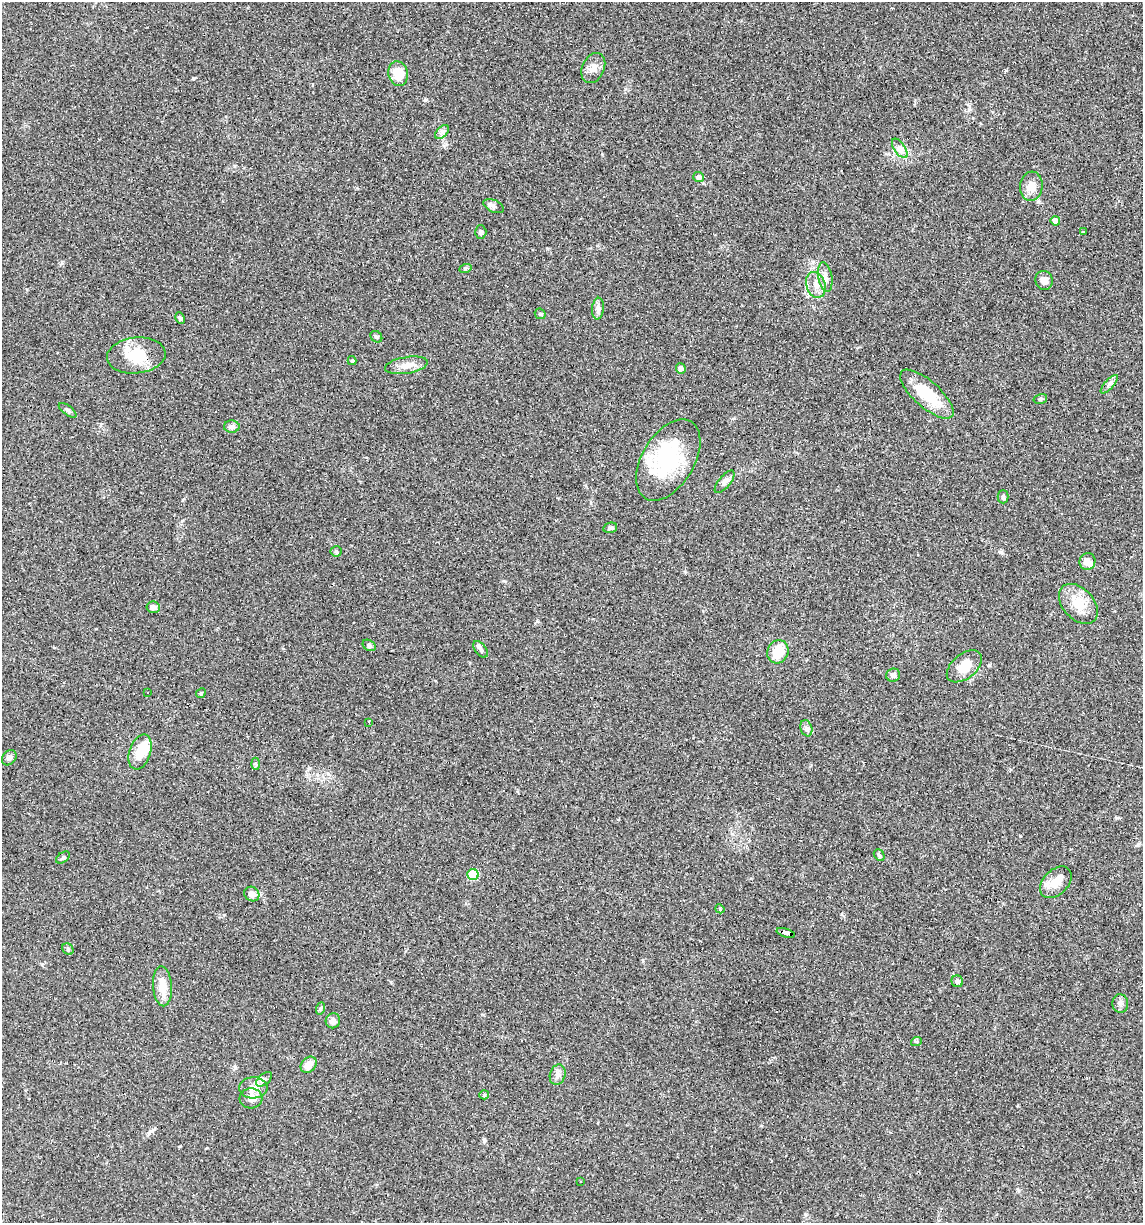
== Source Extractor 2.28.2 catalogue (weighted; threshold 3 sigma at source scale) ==
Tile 6 of 4 x 4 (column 2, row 2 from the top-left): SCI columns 1254-2394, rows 2445-3665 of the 4907 x 4887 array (HDU 1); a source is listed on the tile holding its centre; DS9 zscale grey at full resolution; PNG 1145 x 1225 px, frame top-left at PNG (2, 2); each listed source drawn as its Kron ellipse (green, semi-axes under 4 px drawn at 4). Shown black and unused: <1% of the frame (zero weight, under 3 of 4 exposures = <1% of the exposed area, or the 3 px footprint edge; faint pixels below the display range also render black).
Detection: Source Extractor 2.28.2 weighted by HDU 2 'WHT'; one run over the whole footprint, this tile lists its part. Background 0.0581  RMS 0.0048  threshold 0.0217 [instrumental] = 3 sigma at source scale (4.5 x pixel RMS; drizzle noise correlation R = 1.50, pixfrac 1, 0.05/0.05 arcsec/px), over >= 5 px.
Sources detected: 82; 2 inside a brighter object's white glare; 10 cosmic-ray / hot-pixel residue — neither listed nor drawn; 2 inside a brighter listed object's ellipse — not listed separately; the other 68 listed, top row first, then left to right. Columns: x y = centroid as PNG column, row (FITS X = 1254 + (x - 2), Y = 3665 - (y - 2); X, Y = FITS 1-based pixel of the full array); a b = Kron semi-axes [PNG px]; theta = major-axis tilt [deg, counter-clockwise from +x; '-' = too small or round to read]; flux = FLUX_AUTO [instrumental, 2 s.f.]
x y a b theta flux
593 68 16 11 64 3.7
398 74 12 9 -79 9.9
442 132 8 5 45 1.4
900 148 11 5 -55 2.1
698 177 5 5 - 2.1
1031 186 14 11 84 4.8
494 206 11 6 -24 1.6
1055 221 5 4 - 4.2
1083 231 3 3 - 1.4
481 232 6 5 - 1
465 269 6 4 20 0.68
825 277 15 7 -80 2.9
1044 280 9 8 - 2.8
816 285 13 9 -73 4.1
598 309 11 6 85 1.8
540 314 6 5 - 0.68
180 318 6 4 -62 1.1
376 337 6 5 - 0.78
136 355 29 18 6 15
352 361 4 4 - 0.59
406 365 21 8 9 4.5
681 368 5 5 - 1.9
1109 384 12 4 48 1.5
927 394 33 13 -42 17
1040 399 7 5 14 0.79
68 410 10 4 -37 1.2
232 427 8 6 -2 1.7
668 460 45 26 59 33
725 482 14 5 51 1.9
1003 497 6 5 - 0.89
610 528 7 5 13 0.93
336 551 5 5 - 0.66
1087 561 8 8 - 3
1078 604 23 15 -47 9.2
153 607 7 6 - 2
369 645 7 5 -34 1.1
480 649 9 5 -53 1.3
778 652 12 10 64 9.2
964 666 20 12 39 7.2
893 675 7 6 - 1.3
147 693 3 2 - 0.67
201 693 5 4 - 0.55
369 722 3 3 - 5.8
806 728 8 5 -73 1.2
140 752 18 10 72 9.5
9 758 8 6 47 1.4
255 764 6 4 -88 0.68
879 855 6 4 -49 1
63 857 8 5 37 0.82
473 874 5 5 - 21
1056 882 18 12 45 5.8
252 894 8 7 - 3
720 909 4 3 - 0.41
786 933 9 4 -17 190
68 949 6 5 - 0.73
957 981 6 5 - 1.3
162 986 20 9 -86 7.3
1120 1003 9 8 - 1.7
321 1008 6 4 70 0.77
333 1021 7 7 - 2.5
916 1042 5 4 - 0.68
309 1065 9 7 47 3.8
558 1075 10 7 71 2.2
264 1079 9 5 40 1.4
253 1088 14 10 2 4.1
484 1095 5 4 - 0.63
251 1098 11 10 - 3.7
580 1181 2 2 - 0.34
Overlapping masked pixels (flux is a lower limit): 1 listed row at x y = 786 933
Unlisted compact peaks at least as high as the median listed source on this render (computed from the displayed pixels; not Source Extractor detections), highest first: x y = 194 78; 1000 552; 1020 836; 425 100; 1006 70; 317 774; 328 774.